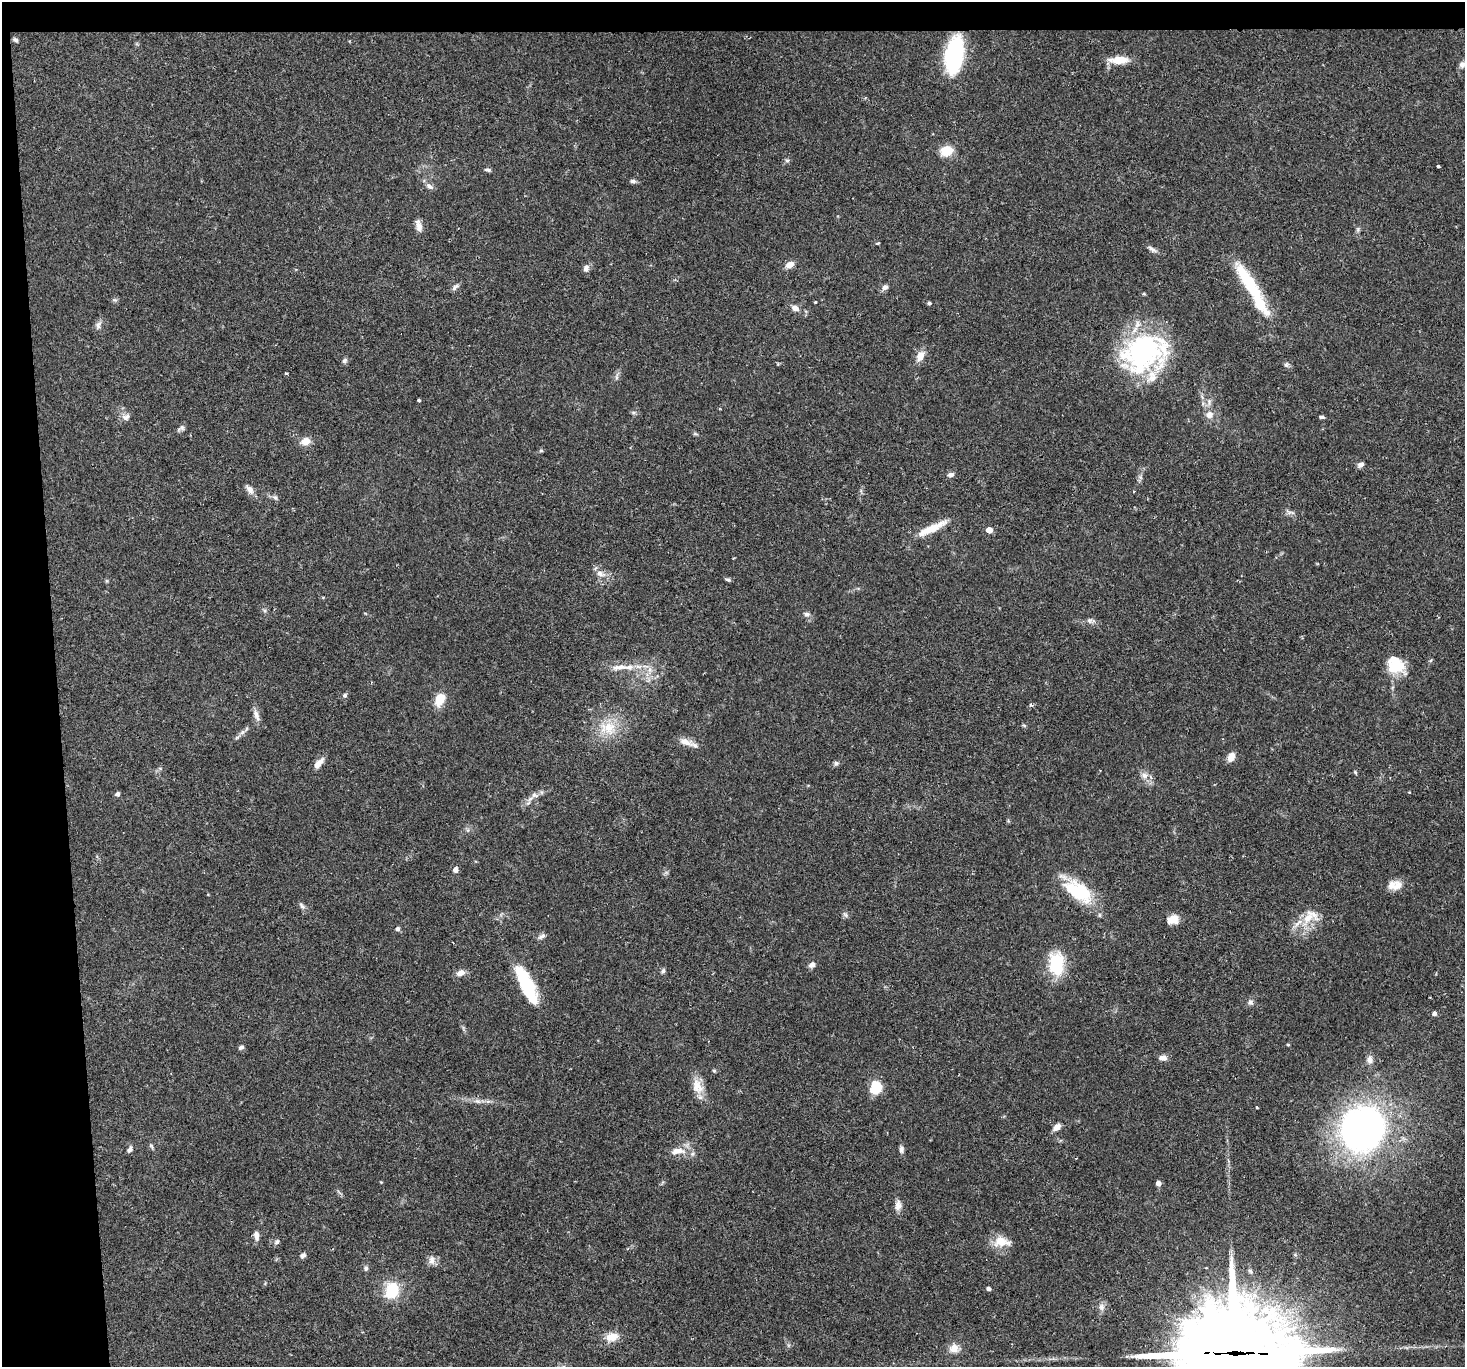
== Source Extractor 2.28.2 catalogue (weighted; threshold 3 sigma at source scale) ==
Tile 1 of 3 x 3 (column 1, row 1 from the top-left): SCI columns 1-1463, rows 2876-4240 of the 4390 x 4366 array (HDU 1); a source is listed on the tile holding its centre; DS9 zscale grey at full resolution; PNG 1467 x 1369 px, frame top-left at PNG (2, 2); no overlay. Shown black and unused: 6% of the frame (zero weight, under 2 of 3 exposures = <1% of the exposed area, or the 3 px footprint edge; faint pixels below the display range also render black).
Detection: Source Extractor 2.28.2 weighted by HDU 2 'WHT'; one run over the whole footprint, this tile lists its part. Background 0.0565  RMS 0.0045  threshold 0.0202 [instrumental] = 3 sigma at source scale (4.5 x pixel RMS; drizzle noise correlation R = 1.50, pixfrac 1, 0.05/0.05 arcsec/px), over >= 5 px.
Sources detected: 120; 2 inside a brighter object's white glare — not listed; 5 inside a brighter listed object's ellipse — not listed separately; the other 113 listed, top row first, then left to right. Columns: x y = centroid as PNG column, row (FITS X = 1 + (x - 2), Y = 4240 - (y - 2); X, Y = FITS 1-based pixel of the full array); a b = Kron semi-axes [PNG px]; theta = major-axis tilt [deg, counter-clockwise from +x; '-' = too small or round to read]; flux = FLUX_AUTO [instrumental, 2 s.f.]
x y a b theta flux
15 40 6 4 -30 0.94
954 55 24 12 80 71
1119 60 24 9 2 6.8
1462 65 9 7 48 2
946 151 13 10 13 8
787 160 6 4 0 0.74
1438 166 3 3 - 1.7
487 170 10 4 -10 0.94
633 181 8 5 -4 1.1
429 186 11 6 -33 1.7
419 226 16 7 -77 2.6
1358 229 8 4 90 0.84
877 243 5 3 - 0.42
1152 249 13 5 -33 1.6
790 265 8 6 27 3.9
586 268 9 7 79 1.9
1250 284 70 13 -58 26
455 287 10 5 46 1.3
885 287 7 6 - 1.7
1144 293 5 3 - 0.64
115 300 6 5 - 0.77
815 302 3 3 - 0.35
929 303 5 4 - 0.64
795 308 11 7 -27 2.4
98 325 11 6 67 1.7
1144 352 47 37 24 83
920 356 13 8 65 4.1
345 361 9 5 49 0.96
1286 365 7 6 - 1
286 373 3 3 - 0.56
419 400 3 3 - 0.67
633 412 6 4 -18 0.74
1209 414 10 9 - 3.2
126 417 11 9 21 2.2
1322 417 7 4 -4 0.83
181 428 11 5 33 1.3
305 441 11 9 17 3.9
541 451 6 4 0 0.56
1361 464 8 6 31 1.7
951 474 9 6 9 1.4
250 489 11 7 -45 2.4
1133 491 3 2 - 0.37
275 497 8 5 -38 1.1
1291 512 12 4 -6 1.3
932 528 40 8 26 8.8
989 530 5 4 - 4.8
600 573 13 7 -23 3.1
728 579 7 4 -23 0.84
807 614 8 6 -9 1.3
1089 621 7 7 - 1.2
1396 666 19 15 -1 12
619 667 26 8 4 5.2
345 695 6 5 - 0.89
440 699 14 9 61 8
1031 705 5 4 - 1.1
256 715 17 7 -70 2.5
1024 725 6 4 -3 0.57
608 728 24 17 5 12
246 729 6 4 71 0.66
237 737 7 4 19 0.69
685 742 19 8 -22 3.8
1231 757 10 7 69 4
318 763 16 7 50 3.2
836 763 6 6 - 0.92
1355 772 5 4 - 0.59
1144 775 9 8 - 2.4
1409 792 3 3 - 0.3
117 794 5 5 - 1.2
535 795 11 6 -13 1.6
455 870 6 5 - 2.1
1394 885 18 12 5 4.8
1078 891 37 19 -33 23
302 906 11 5 -46 1.3
845 915 9 5 -38 1
1308 917 22 12 64 8.4
1173 919 13 10 21 4.4
398 929 5 4 - 1.4
542 936 11 5 27 1.3
1056 964 24 15 89 20
812 965 8 6 28 1.9
663 971 7 5 75 0.94
461 973 11 7 21 2.8
526 984 44 13 -65 24
1250 1002 8 7 - 1.3
1434 1014 5 4 - 1.3
1288 1045 4 4 - 0.49
241 1047 8 5 32 0.95
1163 1058 10 6 -3 2.4
1370 1060 10 8 -81 2
714 1071 5 4 - 0.55
697 1086 21 14 -65 6.3
876 1087 14 12 84 10
478 1101 9 5 -19 1.6
1257 1107 3 2 - 0.5
1057 1127 10 6 48 3.2
1362 1129 35 31 56 200
130 1149 9 6 60 1.3
901 1149 10 6 89 1.3
677 1151 20 9 7 5.4
1158 1183 4 4 - 2.4
898 1205 14 8 88 2.7
256 1236 13 7 -82 2.2
277 1242 7 5 45 1.1
1001 1242 22 13 -7 7
303 1255 8 6 22 1.3
432 1260 13 8 -85 2.4
366 1268 7 6 - 0.94
988 1288 4 4 - 1.3
392 1290 17 14 74 15
1101 1307 10 8 90 2
612 1337 17 11 13 5.5
954 1348 13 12 - 3.8
1235 1353 46 37 -9 5500
Overlapping masked pixels (flux is a lower limit): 1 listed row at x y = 1235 1353
Isophote crosses this tile's border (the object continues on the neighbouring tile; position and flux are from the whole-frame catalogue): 2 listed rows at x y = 1462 65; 1235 1353